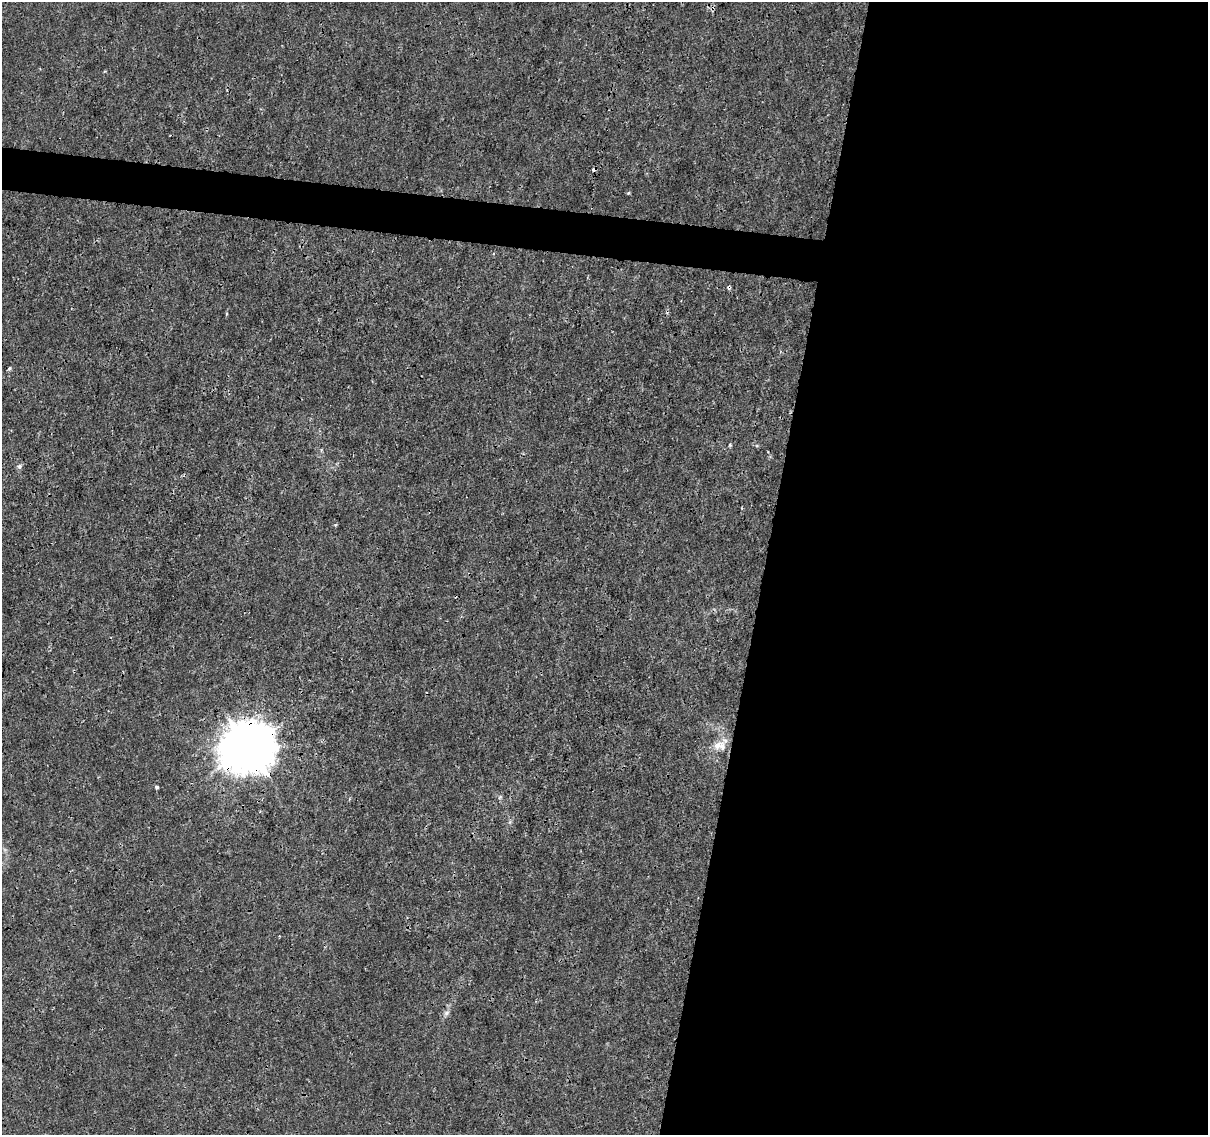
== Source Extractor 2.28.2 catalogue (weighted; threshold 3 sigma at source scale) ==
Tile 12 of 4 x 4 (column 4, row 3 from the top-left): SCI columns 3626-4831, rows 1418-2550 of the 4831 x 5041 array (HDU 1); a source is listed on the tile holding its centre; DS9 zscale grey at full resolution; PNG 1210 x 1137 px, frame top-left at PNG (2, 2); no overlay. Shown black and unused: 39% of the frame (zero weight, under 3 of 4 exposures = <1% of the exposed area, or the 3 px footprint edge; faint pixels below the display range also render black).
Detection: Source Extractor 2.28.2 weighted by HDU 2 'WHT'; one run over the whole footprint, this tile lists its part. Background 1.45e-04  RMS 7.4e-04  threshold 0.00333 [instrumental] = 3 sigma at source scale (4.5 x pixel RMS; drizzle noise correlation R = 1.50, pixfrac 1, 0.0396/0.0396 arcsec/px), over >= 5 px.
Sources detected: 15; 3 cosmic-ray / hot-pixel residue — not listed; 2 inside a brighter listed object's ellipse — not listed separately; the other 10 listed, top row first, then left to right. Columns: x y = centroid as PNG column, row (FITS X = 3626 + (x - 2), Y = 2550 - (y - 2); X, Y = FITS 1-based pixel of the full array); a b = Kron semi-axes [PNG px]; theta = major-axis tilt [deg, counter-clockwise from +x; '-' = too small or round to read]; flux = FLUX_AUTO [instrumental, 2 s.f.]
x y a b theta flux
628 193 5 4 - 0.073
226 314 5 3 - 0.073
9 368 4 4 - 0.17
730 445 5 4 - 0.076
20 466 7 6 - 0.19
717 745 16 10 30 0.75
248 747 17 16 - 230
157 787 3 3 - 0.19
500 797 6 4 47 0.12
446 1013 8 5 37 0.21
Overlapping masked pixels (flux is a lower limit): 1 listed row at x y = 248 747